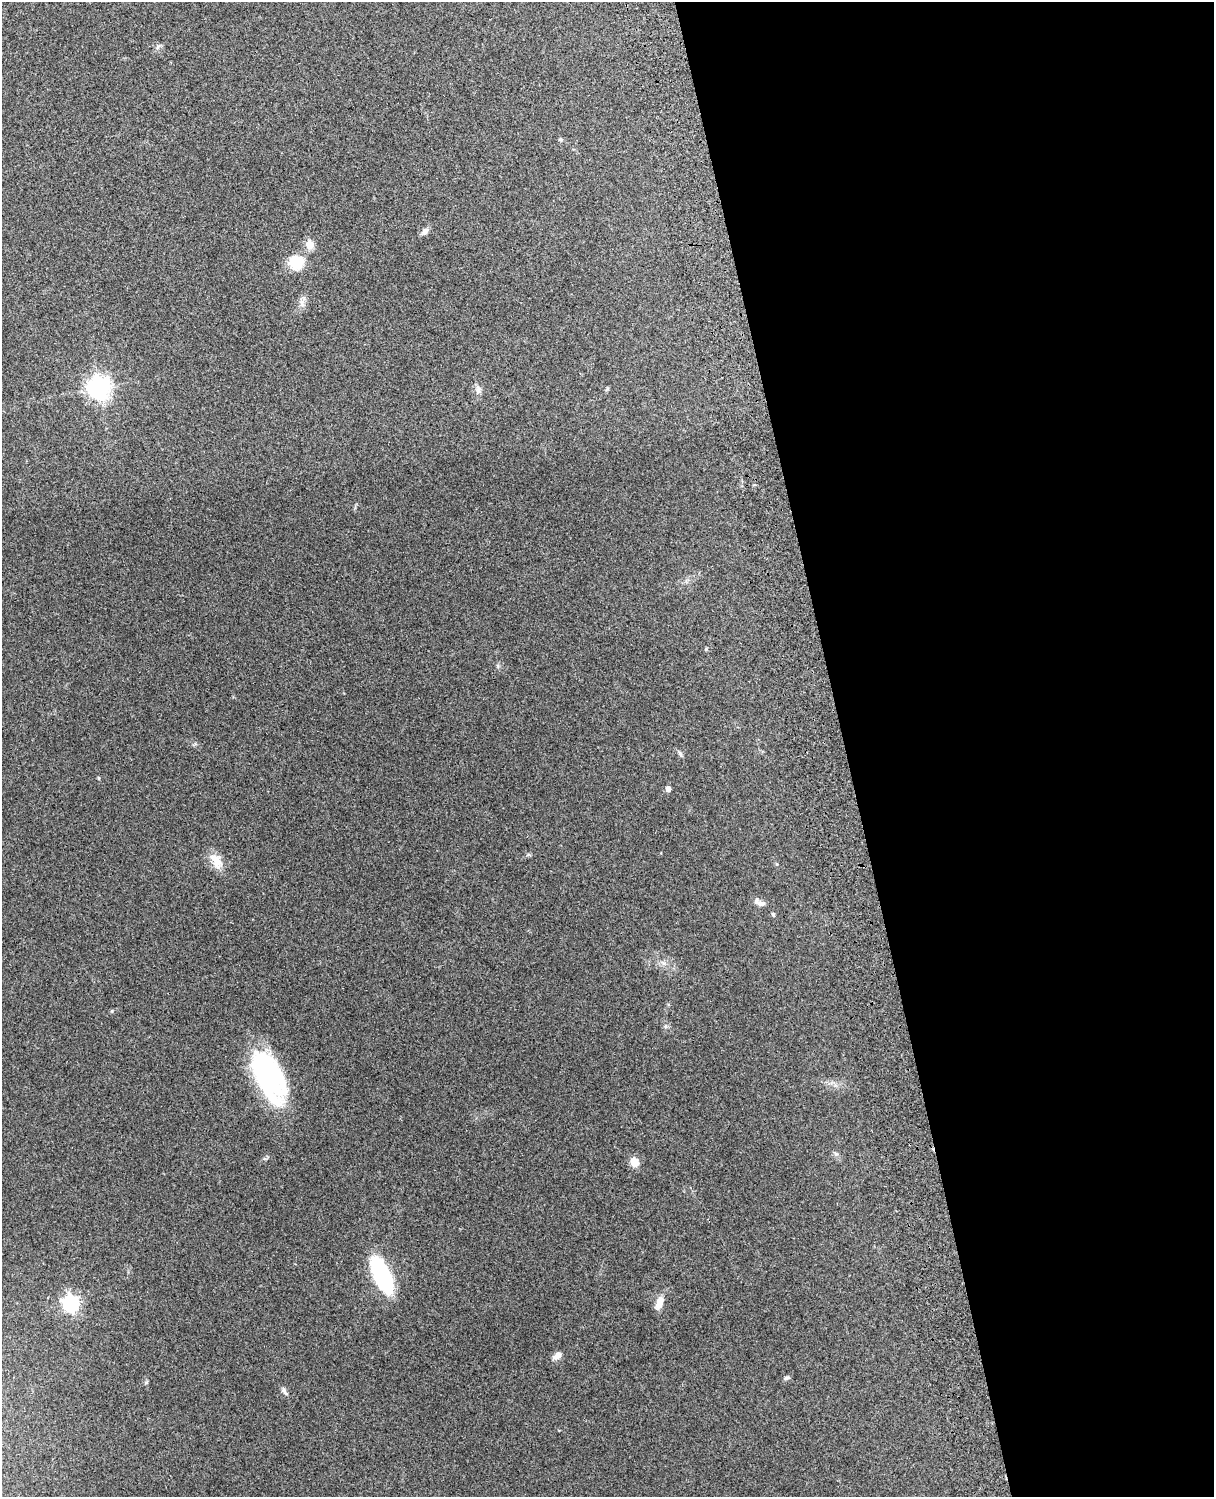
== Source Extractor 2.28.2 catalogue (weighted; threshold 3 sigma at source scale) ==
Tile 8 of 4 x 3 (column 4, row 2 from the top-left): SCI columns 3756-4967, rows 1661-3155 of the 5088 x 4928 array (HDU 1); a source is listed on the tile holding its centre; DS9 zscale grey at full resolution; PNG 1216 x 1499 px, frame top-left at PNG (2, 2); no overlay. Shown black and unused: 30% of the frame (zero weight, under 3 of 4 exposures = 6% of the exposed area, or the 3 px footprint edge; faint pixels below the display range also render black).
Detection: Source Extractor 2.28.2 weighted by HDU 2 'WHT'; one run over the whole footprint, this tile lists its part. Background 0.264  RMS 0.0089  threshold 0.0402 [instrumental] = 3 sigma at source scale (4.5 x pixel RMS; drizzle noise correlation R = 1.50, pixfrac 1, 0.05/0.05 arcsec/px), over >= 5 px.
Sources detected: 23; all 23 listed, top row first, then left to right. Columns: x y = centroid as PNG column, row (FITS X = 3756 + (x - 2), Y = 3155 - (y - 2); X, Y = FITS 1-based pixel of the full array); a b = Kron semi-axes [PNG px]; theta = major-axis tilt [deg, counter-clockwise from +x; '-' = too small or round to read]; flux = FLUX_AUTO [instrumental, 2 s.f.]
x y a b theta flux
158 47 7 4 70 1.6
561 139 6 4 -23 1.3
425 231 11 7 32 3.4
310 245 5 5 - 26
296 262 18 17 - 20
302 303 12 7 88 4.4
99 388 8 8 - 570
478 390 12 7 -88 4
680 753 8 5 -62 1.9
99 778 5 3 - 0.8
668 789 5 4 - 5.1
216 861 22 12 -58 13
761 904 12 7 4 4
773 914 5 4 - 1.9
268 1076 56 26 -64 130
836 1154 7 4 -19 1.5
634 1162 9 8 - 11
382 1275 40 16 -65 84
71 1303 7 7 - 250
659 1303 15 8 72 9
557 1356 11 7 34 5.8
787 1378 8 5 21 1.9
284 1391 11 5 -54 2.7
Unlisted compact peaks at least as high as the median listed source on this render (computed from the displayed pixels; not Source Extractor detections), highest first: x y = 112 1011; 146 1382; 498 666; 706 649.